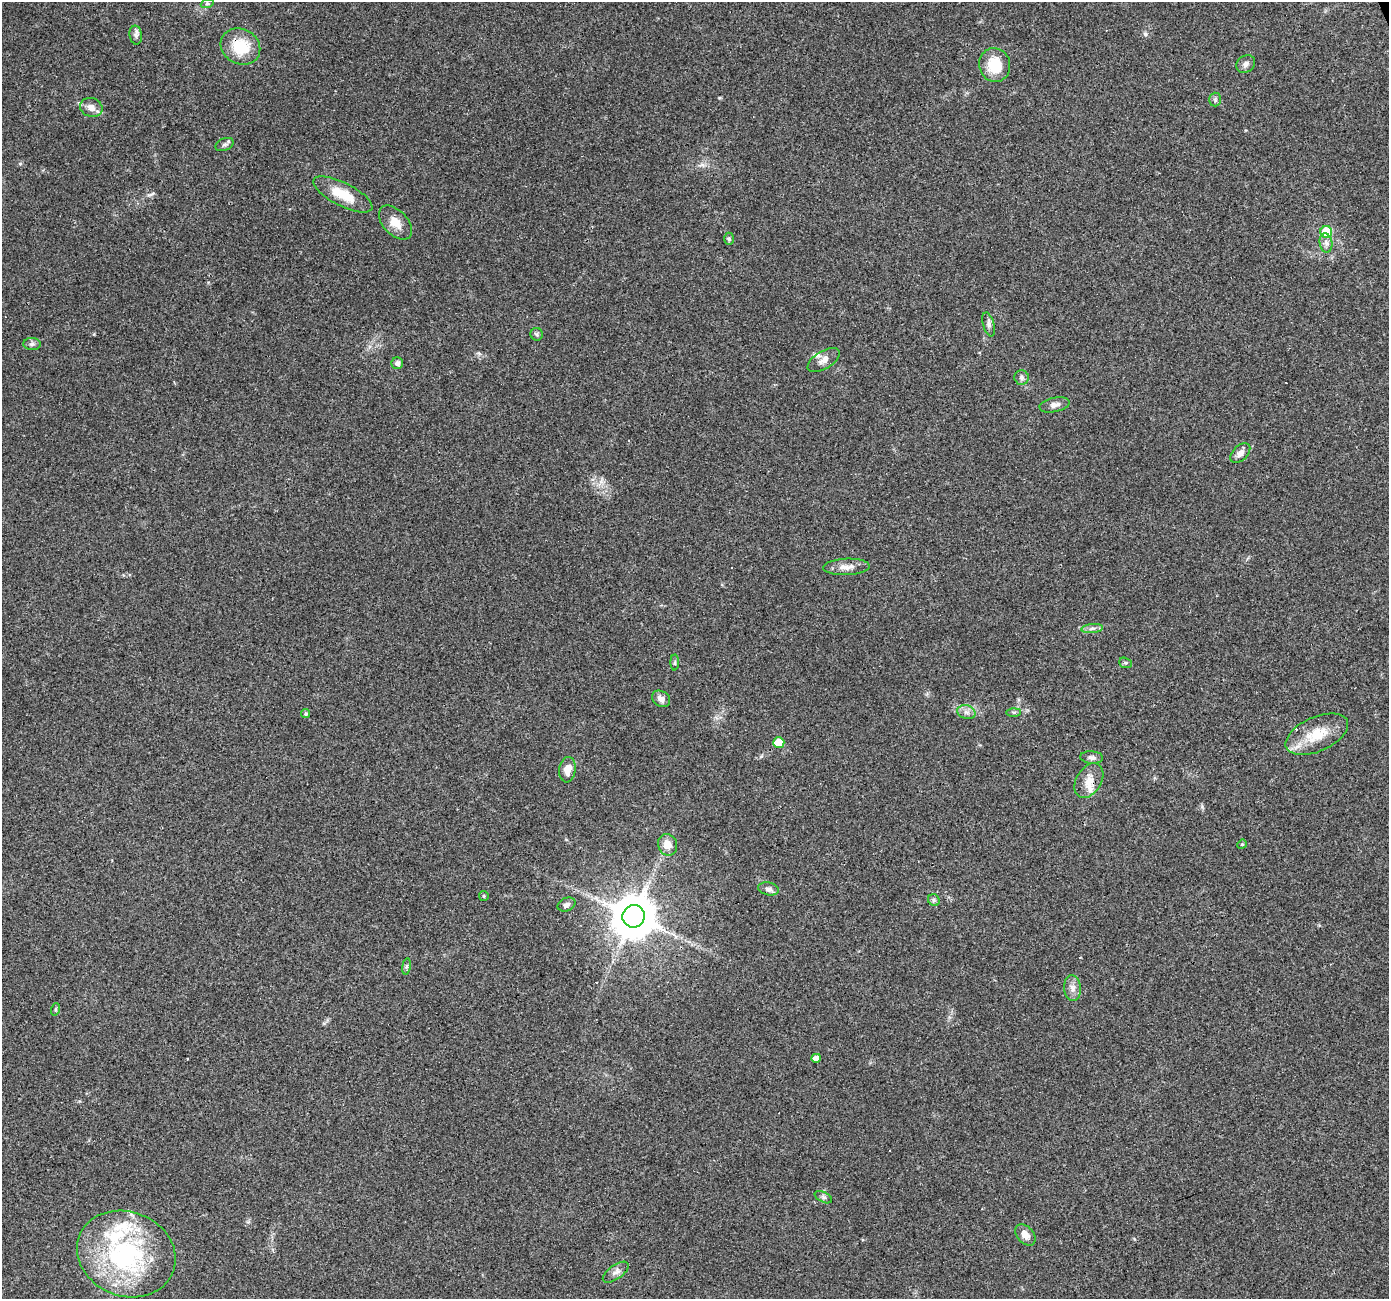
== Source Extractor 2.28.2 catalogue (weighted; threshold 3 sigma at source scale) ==
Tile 10 of 4 x 4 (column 2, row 3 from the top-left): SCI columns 1388-2774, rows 1373-2669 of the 5548 x 5393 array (HDU 1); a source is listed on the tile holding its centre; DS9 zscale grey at full resolution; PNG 1391 x 1301 px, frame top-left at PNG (2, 2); each listed source drawn as its Kron ellipse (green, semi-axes under 4 px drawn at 4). Shown black and unused: <1% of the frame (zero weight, under 3 of 4 exposures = <1% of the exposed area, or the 3 px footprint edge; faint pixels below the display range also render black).
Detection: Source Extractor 2.28.2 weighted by HDU 2 'WHT'; one run over the whole footprint, this tile lists its part. Background 0.0248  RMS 0.0038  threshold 0.017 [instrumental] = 3 sigma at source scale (4.5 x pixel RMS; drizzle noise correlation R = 1.50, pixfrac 1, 0.0396/0.0396 arcsec/px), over >= 5 px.
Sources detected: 62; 1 inside a brighter object's white glare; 10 cosmic-ray / hot-pixel residue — neither listed nor drawn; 2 inside a brighter listed object's ellipse — not listed separately; the other 49 listed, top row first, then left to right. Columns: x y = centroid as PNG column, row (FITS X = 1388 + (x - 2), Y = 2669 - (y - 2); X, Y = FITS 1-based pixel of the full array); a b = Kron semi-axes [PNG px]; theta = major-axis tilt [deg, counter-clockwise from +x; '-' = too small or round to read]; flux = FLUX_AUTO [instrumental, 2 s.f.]
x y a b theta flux
207 4 7 4 19 0.67
136 35 9 6 -83 1.2
240 47 20 17 -28 13
1246 64 10 8 37 1.5
995 65 17 15 -73 12
1215 99 7 5 -89 0.81
91 107 11 9 -20 2.9
224 145 9 6 21 1.1
343 194 32 11 -27 9.9
395 223 20 12 -47 5
1326 232 6 6 - 12
729 239 6 5 - 0.66
1326 243 9 6 -80 1.5
989 324 12 5 -75 1.4
537 334 6 6 - 0.74
32 344 9 6 1 1.1
824 360 18 9 32 2.7
397 363 6 6 - 1.4
1022 377 7 7 - 1.1
1054 405 15 7 12 2.1
1240 453 12 7 44 2.1
846 567 23 8 2 3.5
1092 629 11 4 5 1.3
675 662 8 4 89 0.6
1125 663 6 5 - 0.61
661 699 10 7 -34 2
966 712 9 7 -15 1.6
1014 712 7 4 1 0.67
306 714 4 4 - 0.67
1317 734 33 17 24 12
779 742 5 5 - 8.3
1092 757 11 6 -5 1.5
567 770 13 8 81 3.7
1089 780 19 12 59 5.2
1242 844 5 4 - 0.43
668 845 11 9 -70 3.9
768 889 10 6 -13 1.8
484 896 5 4 - 0.42
934 900 6 5 - 0.71
566 905 9 6 24 1.4
634 916 11 11 - 1400
406 966 8 4 81 0.74
1073 988 13 8 -84 2.4
56 1009 6 4 72 0.52
816 1058 5 4 - 2.7
823 1197 9 5 -27 0.9
1025 1235 12 8 -48 3.2
126 1254 50 42 -22 58
616 1272 15 7 36 1.9
Overlapping masked pixels (flux is a lower limit): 1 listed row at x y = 240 47
Unlisted compact peaks at least as high as the median listed source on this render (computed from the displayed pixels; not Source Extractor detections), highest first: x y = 1145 34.